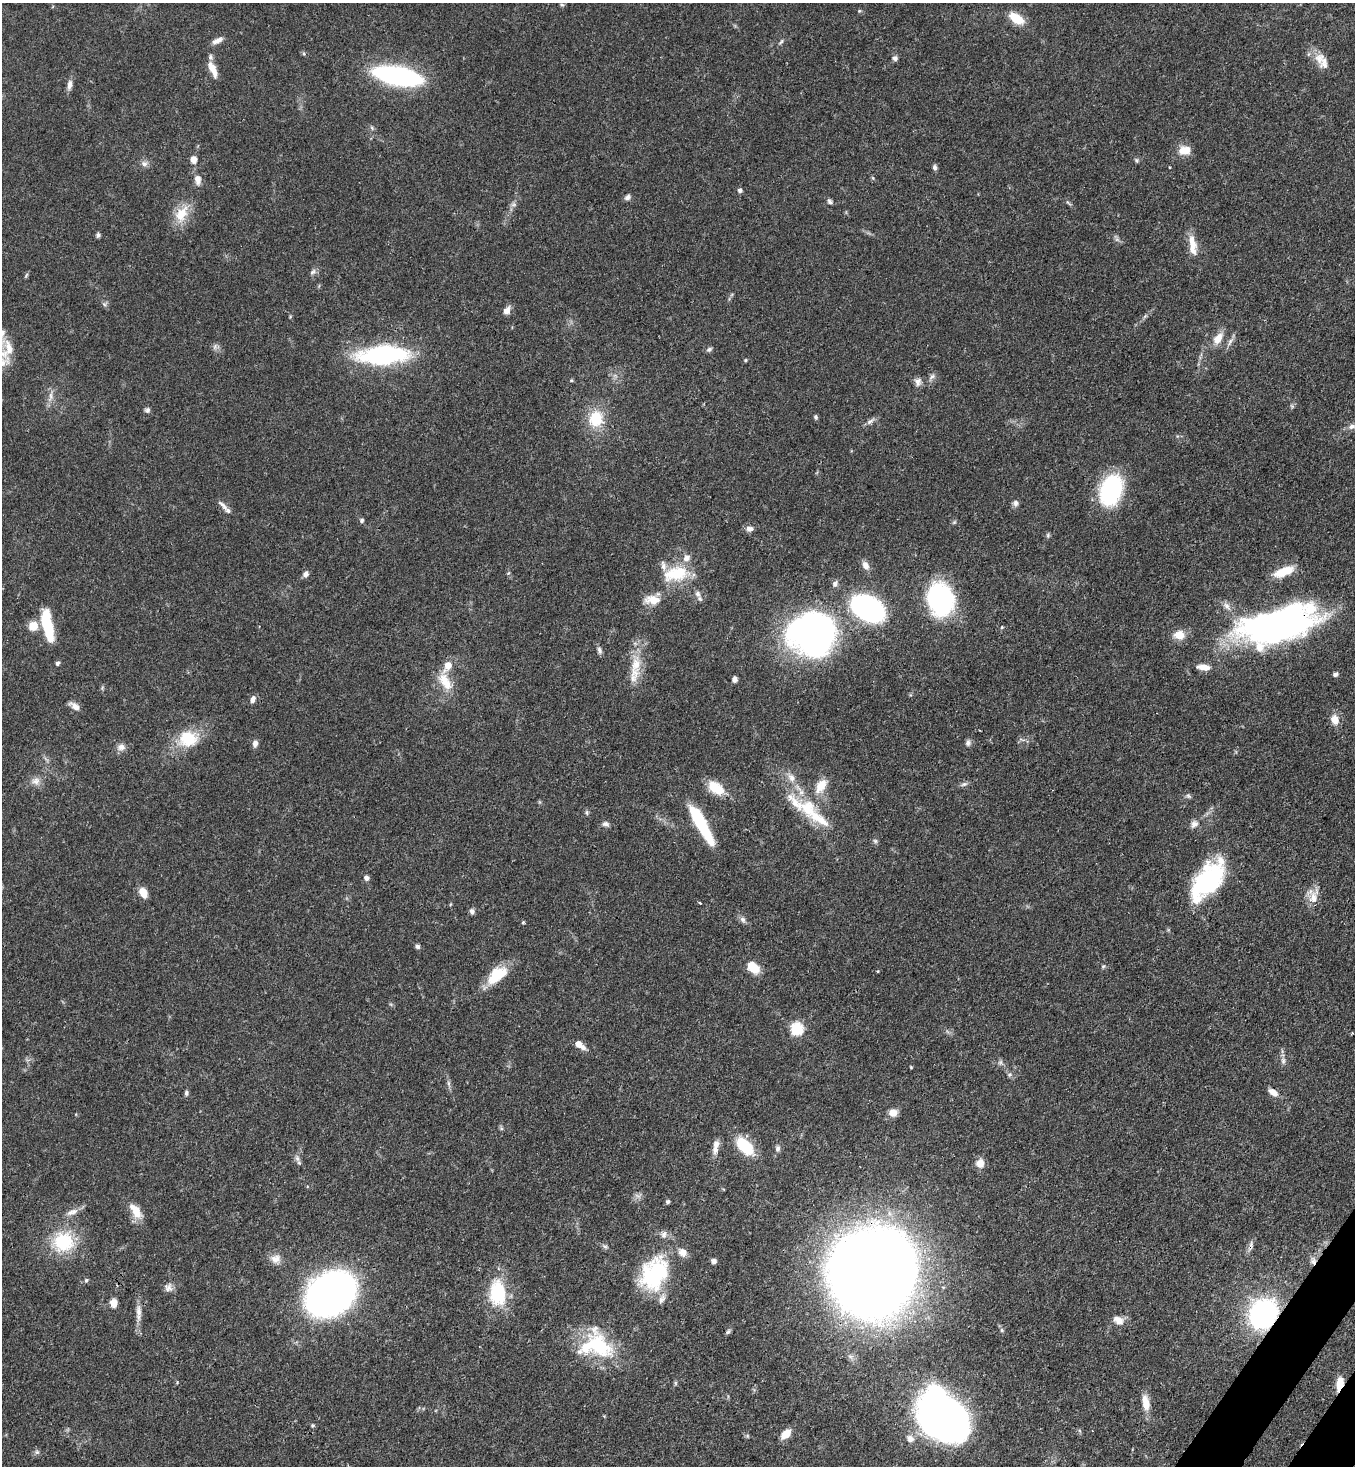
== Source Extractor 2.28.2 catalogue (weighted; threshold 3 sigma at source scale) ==
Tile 6 of 4 x 4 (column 2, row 2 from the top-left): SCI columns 1717-3069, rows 2991-4454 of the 5999 x 5977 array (HDU 1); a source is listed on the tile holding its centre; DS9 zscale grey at full resolution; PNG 1357 x 1468 px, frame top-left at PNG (2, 3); no overlay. Shown black and unused: <1% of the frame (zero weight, under 3 of 4 exposures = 7% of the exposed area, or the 3 px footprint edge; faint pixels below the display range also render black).
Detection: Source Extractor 2.28.2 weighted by HDU 2 'WHT'; one run over the whole footprint, this tile lists its part. Background 0.071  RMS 0.0036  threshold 0.0162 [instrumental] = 3 sigma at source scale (4.5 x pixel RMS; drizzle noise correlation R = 1.50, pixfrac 1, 0.05/0.05 arcsec/px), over >= 5 px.
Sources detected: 166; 1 cosmic-ray / hot-pixel residue — not listed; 13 inside a brighter listed object's ellipse — not listed separately; the other 152 listed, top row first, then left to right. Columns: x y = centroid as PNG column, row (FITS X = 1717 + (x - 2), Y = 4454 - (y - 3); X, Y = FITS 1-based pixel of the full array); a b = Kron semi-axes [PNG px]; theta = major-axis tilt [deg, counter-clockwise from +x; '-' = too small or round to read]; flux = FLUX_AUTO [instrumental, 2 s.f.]
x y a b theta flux
562 5 7 5 -17 0.58
859 11 5 3 - 0.35
1016 18 16 9 -33 8
217 41 15 6 25 2.1
781 41 8 4 56 0.7
895 58 7 6 - 1.2
1319 58 16 13 85 4.2
212 69 17 7 -66 4.4
398 76 33 12 -11 94
69 85 13 6 79 1.9
372 128 7 4 -47 0.63
1185 150 12 9 7 5.2
194 159 9 7 89 2.2
1136 160 6 5 - 0.59
144 164 10 7 -14 1.5
935 167 7 5 -77 0.95
1169 167 4 2 - 0.27
873 178 6 4 -71 0.42
198 179 13 8 -85 2.7
740 190 6 5 - 0.93
627 197 8 6 35 1.2
830 201 7 6 - 0.87
1068 203 10 2 -35 0.57
514 204 8 6 18 1
181 214 25 15 62 7.9
98 235 5 5 - 0.86
1192 242 21 9 -73 4.8
313 272 10 6 34 1.1
26 275 7 3 54 0.5
104 304 6 6 - 0.75
507 311 9 6 59 2.5
1218 338 15 9 57 4.5
1230 342 12 5 66 1.4
215 347 8 6 71 1.1
9 348 30 12 86 5.3
709 349 7 5 28 0.84
383 355 35 14 3 73
745 360 5 4 - 0.42
932 377 10 5 41 1.1
571 380 5 4 - 0.41
918 382 11 8 87 1.7
51 396 13 6 88 2
1292 406 6 4 -46 0.55
147 410 7 6 - 0.9
816 417 6 5 - 0.69
596 419 17 14 75 12
870 421 14 5 35 1.4
1352 426 14 6 17 1.9
1111 490 31 21 72 37
1015 503 8 7 - 1.2
223 505 17 6 -45 1.6
362 521 6 6 - 0.81
749 529 9 7 3 1.7
1048 535 6 5 - 0.59
865 565 12 8 -55 2
1284 571 24 9 20 8.2
306 574 7 6 - 1.5
676 574 35 19 10 14
835 584 10 7 57 1.2
698 594 10 7 -61 1.6
940 599 29 23 -78 60
652 600 21 12 -1 5.2
1227 606 12 7 -52 1.8
868 608 23 15 -30 94
1279 624 78 32 14 150
47 625 27 8 -78 24
33 626 10 10 - 4.5
1002 627 5 3 - 0.38
811 634 45 40 -4 120
1179 635 14 11 -5 4.4
599 650 10 6 -74 1.2
57 663 5 4 - 0.94
636 664 26 14 80 8.8
1203 667 17 7 -7 3.2
1335 674 7 5 17 0.83
734 679 6 5 - 1.5
445 682 26 13 -59 7.3
253 699 10 6 67 1.5
75 706 14 6 -38 2.3
1335 719 13 10 -73 3.5
188 739 24 20 9 13
968 743 8 7 - 1.1
255 744 8 6 80 1.6
121 747 11 9 9 1.9
791 778 13 9 -53 3
36 781 12 10 18 2.5
964 784 9 6 10 1
821 785 19 10 56 6.1
716 788 21 12 -36 8.3
1188 796 7 5 -66 0.78
808 809 28 20 -81 14
587 812 8 4 -89 0.62
605 824 10 7 -10 1.2
701 824 42 9 -61 24
1194 824 12 8 50 1.9
875 841 7 5 -45 0.68
366 878 7 6 - 1.1
1207 880 47 23 52 43
143 893 11 7 -63 4.6
1314 897 25 10 73 4.3
700 903 3 2 - 0.48
472 911 7 5 -65 1.2
743 919 9 7 -46 1.3
523 922 4 3 - 0.61
417 946 5 5 - 0.92
1103 966 6 5 - 0.55
753 967 14 10 -42 6.6
877 971 3 3 - 0.39
497 975 28 15 38 11
797 1029 6 6 - 42
579 1045 9 5 -34 4.7
1283 1061 10 6 -81 1.4
1000 1062 7 6 - 0.9
1010 1075 7 6 - 0.89
449 1083 8 4 -82 0.93
1273 1092 11 6 -36 3.1
186 1093 8 5 -85 0.79
893 1113 7 6 - 4.7
501 1128 6 5 - 0.56
716 1146 20 7 81 3.1
745 1146 20 11 -46 16
778 1149 7 6 - 1.2
297 1158 10 7 -65 1.4
980 1163 11 10 - 3
668 1202 5 4 - 0.91
72 1212 18 7 22 2.7
137 1212 19 11 -78 5
63 1242 28 26 11 19
605 1246 7 4 -2 0.68
276 1259 14 11 11 3.2
714 1261 5 5 - 1.3
1313 1261 11 7 -84 1.9
873 1273 57 54 77 970
654 1274 42 30 62 33
86 1280 6 5 - 0.63
168 1287 11 10 - 1.9
497 1293 32 20 -88 19
330 1294 31 23 35 300
114 1303 8 7 - 3.1
139 1312 19 8 -85 2.8
1263 1314 20 17 57 83
1118 1320 14 9 -26 3.1
728 1332 7 5 40 0.75
596 1346 45 29 -7 29
675 1383 6 4 -89 0.51
1340 1384 15 7 77 5.2
1145 1402 20 8 -80 5.1
943 1416 49 32 -51 200
312 1425 5 5 - 0.59
786 1434 12 7 44 4.7
910 1439 13 10 -43 2.7
37 1452 6 6 - 0.84
Overlapping masked pixels (flux is a lower limit): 6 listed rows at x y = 1279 624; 1313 1261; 873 1273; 1263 1314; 1340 1384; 943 1416
Isophote crosses this tile's border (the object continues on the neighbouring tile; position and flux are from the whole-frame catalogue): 1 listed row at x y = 1352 426